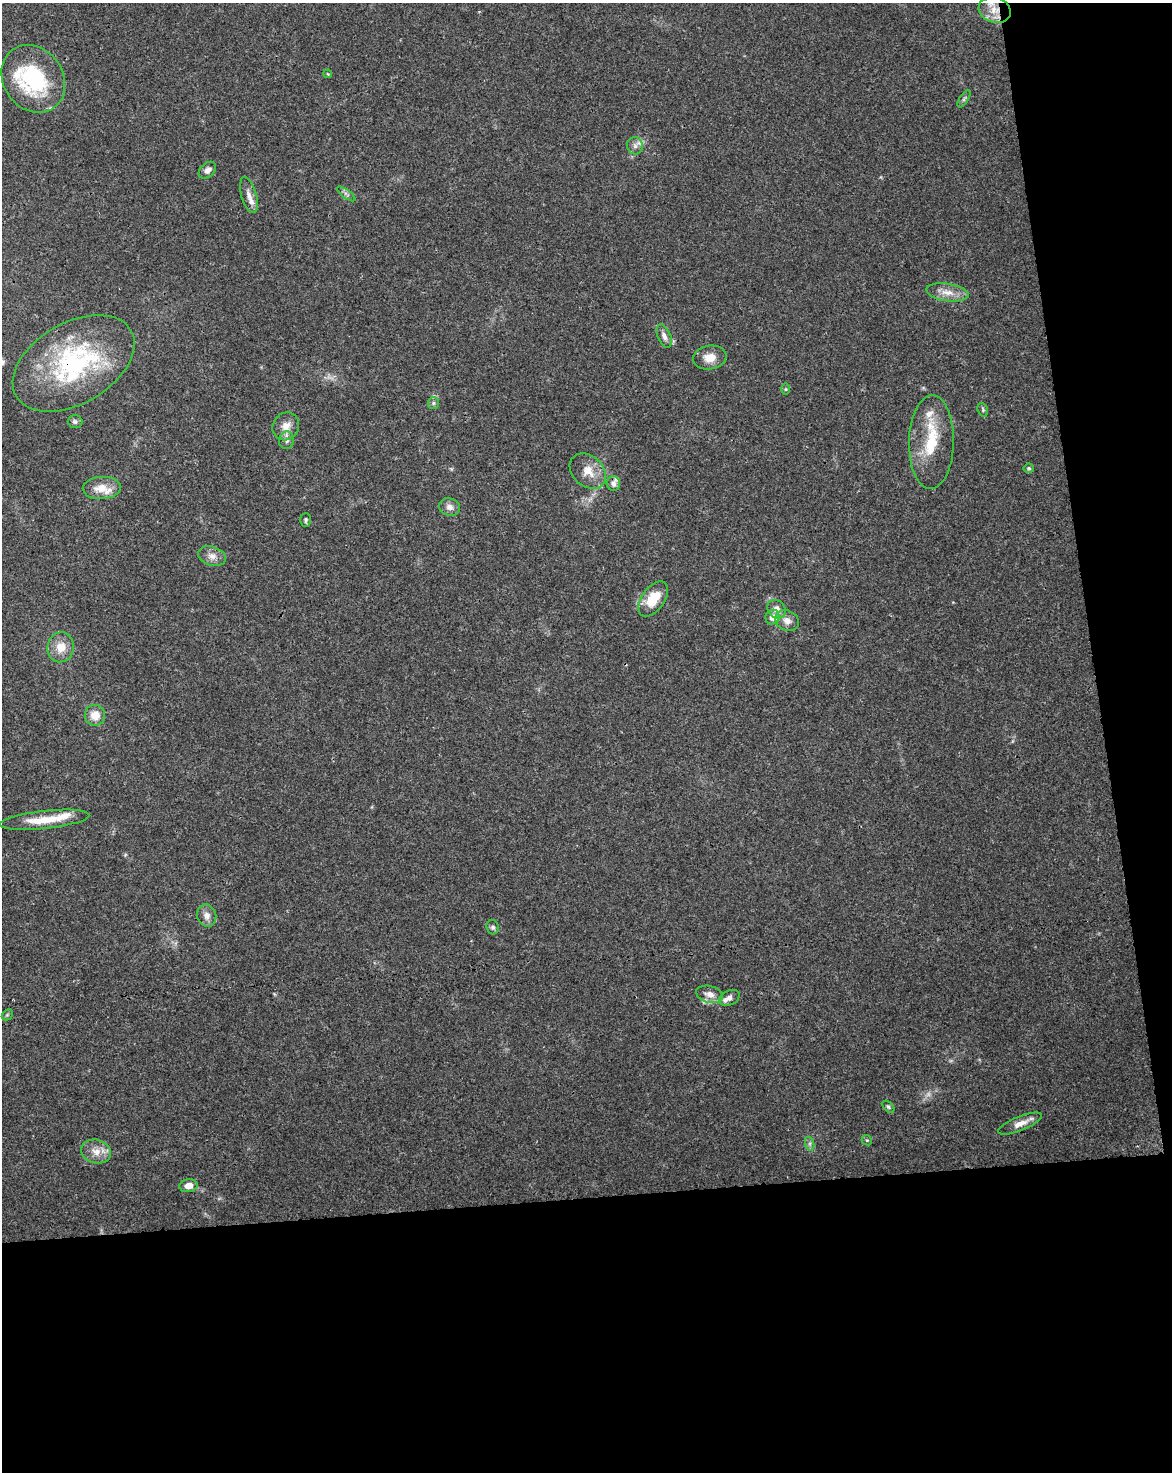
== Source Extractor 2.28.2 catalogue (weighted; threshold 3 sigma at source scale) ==
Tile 12 of 4 x 3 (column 4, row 3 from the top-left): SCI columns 3565-4734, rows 68-1537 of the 4791 x 4502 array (HDU 1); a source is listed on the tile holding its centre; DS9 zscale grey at full resolution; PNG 1174 x 1474 px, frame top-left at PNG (2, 3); each listed source drawn as its Kron ellipse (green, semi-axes under 4 px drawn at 4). Shown black and unused: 25% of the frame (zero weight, under 3 of 4 exposures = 5% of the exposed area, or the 3 px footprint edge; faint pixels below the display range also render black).
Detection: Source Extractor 2.28.2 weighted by HDU 2 'WHT'; one run over the whole footprint, this tile lists its part. Background 0.0306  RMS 0.0036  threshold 0.0162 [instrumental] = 3 sigma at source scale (4.5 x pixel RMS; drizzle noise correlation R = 1.50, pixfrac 1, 0.0396/0.0396 arcsec/px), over >= 5 px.
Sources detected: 54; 1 too faint to see at this stretch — neither listed nor drawn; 9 inside a brighter listed object's ellipse — not listed separately; the other 44 listed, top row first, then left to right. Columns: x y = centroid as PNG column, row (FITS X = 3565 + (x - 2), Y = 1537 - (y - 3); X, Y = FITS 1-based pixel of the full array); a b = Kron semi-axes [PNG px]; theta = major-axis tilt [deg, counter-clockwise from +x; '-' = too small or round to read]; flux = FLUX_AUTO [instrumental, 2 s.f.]
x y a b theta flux
995 10 16 12 -16 5.8
328 74 4 3 - 0.31
33 79 36 30 -54 34
964 99 10 4 57 0.73
635 146 9 8 - 1.6
207 170 10 7 40 1.9
346 194 11 4 -36 0.9
249 195 18 7 -74 2.5
947 292 21 8 -8 4.1
664 336 12 6 -67 1.9
710 357 17 12 8 4.5
74 363 66 40 30 56
786 389 6 4 90 0.45
433 403 6 5 - 0.74
983 410 7 5 -71 0.63
75 422 7 6 - 0.89
286 426 14 13 - 4.1
287 440 8 7 - 1.5
931 442 47 22 89 15
1029 468 5 4 - 0.58
588 471 20 15 -43 5.7
613 483 7 6 - 1.4
102 488 19 11 3 5.9
450 507 10 8 -20 2.1
306 520 7 5 90 0.81
212 556 14 9 -18 2.6
653 599 20 11 55 8.6
776 609 10 8 -48 2.8
772 617 7 7 - 2.6
787 621 12 10 -29 2.7
61 647 15 13 77 5.2
95 715 10 10 - 4.6
45 820 45 9 6 8.9
207 915 11 9 -73 2.3
493 927 7 6 - 0.96
710 994 14 8 -13 3
729 998 11 7 25 1.8
7 1015 6 4 44 0.51
888 1107 7 4 -45 0.62
1020 1124 23 7 22 3.5
867 1140 5 4 - 0.49
810 1144 7 4 -72 0.77
96 1151 15 11 -17 4
189 1186 9 6 9 2.9
Overlapping masked pixels (flux is a lower limit): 2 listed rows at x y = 995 10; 74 363